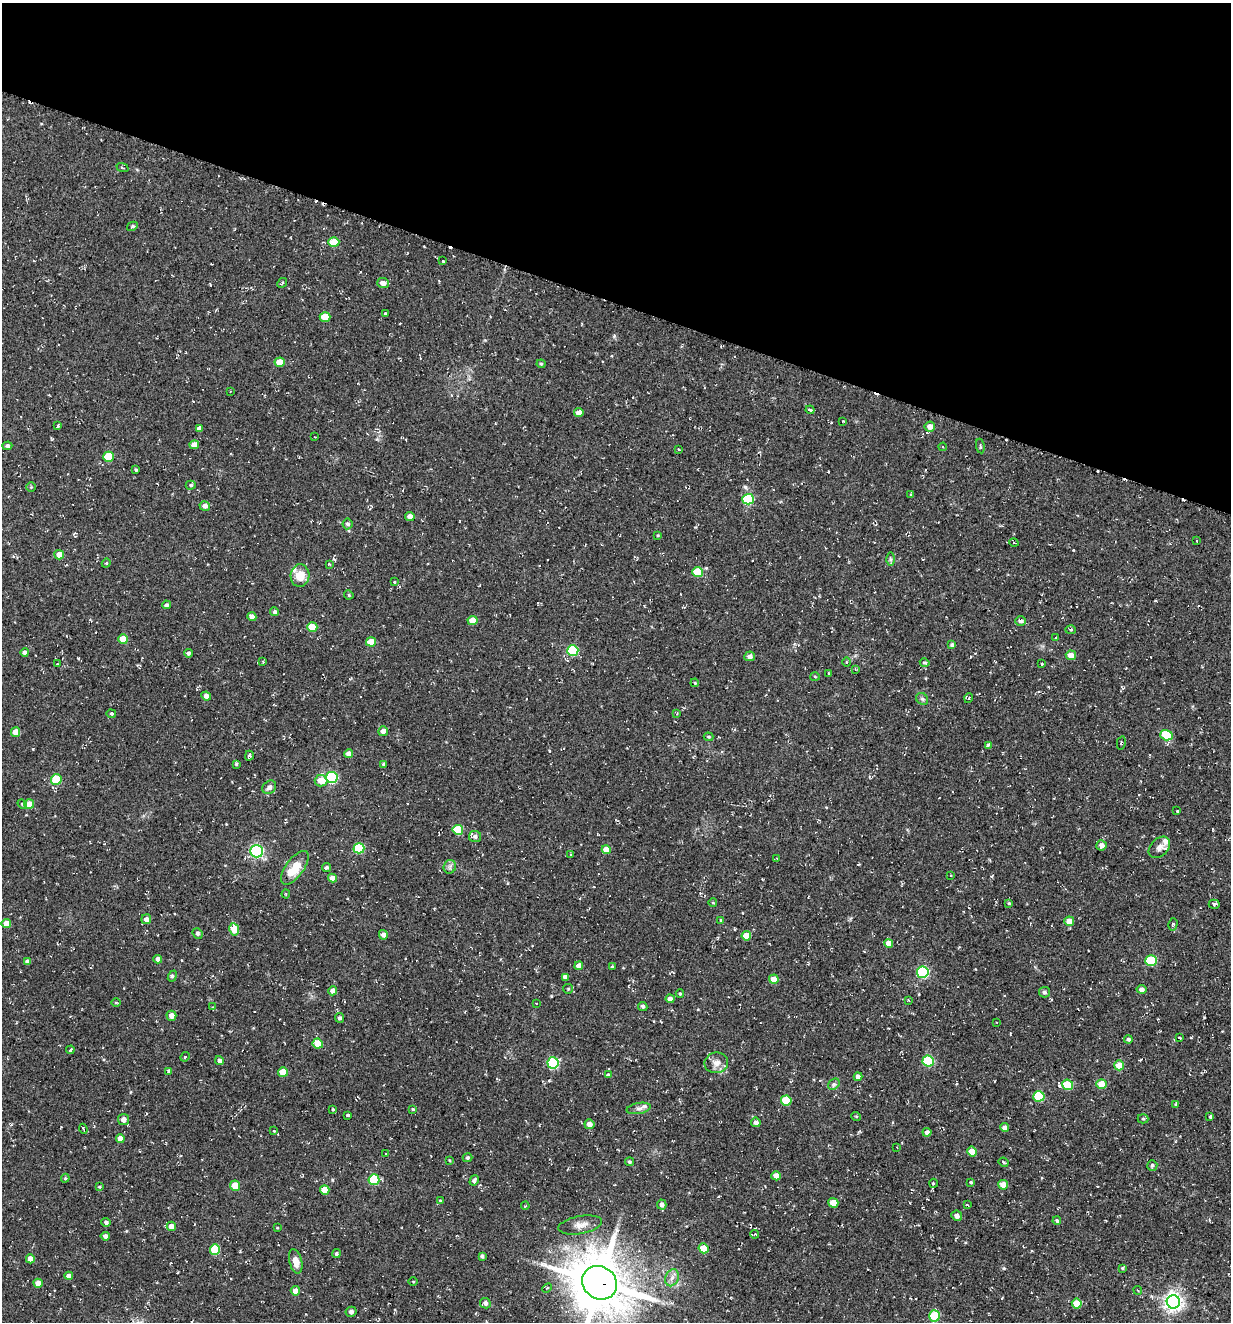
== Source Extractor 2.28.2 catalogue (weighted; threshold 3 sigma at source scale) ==
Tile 2 of 4 x 4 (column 2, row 1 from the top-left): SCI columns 1485-2713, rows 3985-5304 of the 5354 x 5304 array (HDU 1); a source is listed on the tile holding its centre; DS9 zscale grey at full resolution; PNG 1233 x 1324 px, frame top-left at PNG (2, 3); each listed source drawn as its Kron ellipse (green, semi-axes under 4 px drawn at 4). Shown black and unused: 23% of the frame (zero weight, under 2 of 3 exposures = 3% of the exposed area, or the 3 px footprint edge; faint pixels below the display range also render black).
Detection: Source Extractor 2.28.2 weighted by HDU 2 'WHT'; one run over the whole footprint, this tile lists its part. Background 0.0885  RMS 0.013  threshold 0.0569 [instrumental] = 3 sigma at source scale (4.5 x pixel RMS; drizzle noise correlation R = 1.50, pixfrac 1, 0.05/0.05 arcsec/px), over >= 5 px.
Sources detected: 233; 3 cosmic-ray / hot-pixel residue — neither listed nor drawn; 3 inside a brighter listed object's ellipse — not listed separately; the other 227 listed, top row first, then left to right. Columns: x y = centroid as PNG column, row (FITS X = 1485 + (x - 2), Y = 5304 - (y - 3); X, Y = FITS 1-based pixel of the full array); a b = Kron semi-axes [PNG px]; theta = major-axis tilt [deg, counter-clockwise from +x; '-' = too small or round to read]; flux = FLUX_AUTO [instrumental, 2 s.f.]
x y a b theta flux
122 168 6 2 -21 1.1
132 226 5 4 - 2
334 242 5 5 - 33
443 261 3 3 - 1.1
282 283 5 3 - 1.2
383 283 6 5 - 7
385 313 3 3 - 2.7
325 317 5 5 - 33
280 362 5 4 - 17
541 364 4 4 - 1.5
230 391 2 2 - 1
810 410 4 3 - 4.3
579 412 5 4 - 8.5
843 421 3 2 - 1.1
58 426 3 3 - 1.7
930 427 5 5 - 8.9
199 428 4 4 - 5.4
315 437 3 2 - 0.81
194 445 5 4 - 11
7 446 5 4 - 2.9
980 446 7 3 -80 1.7
943 447 4 3 - 1.3
679 449 3 2 - 1.2
108 457 5 5 - 41
136 470 3 3 - 1.4
191 485 5 4 - 2
31 487 4 4 - 1.3
911 494 3 2 - 1.9
748 499 6 5 - 93
205 506 5 4 - 5.3
410 516 4 4 - 7.1
347 524 5 5 - 2.8
658 535 3 3 - 1.1
1197 541 3 2 - 1
1014 543 5 3 - 1.1
59 555 5 4 - 12
890 559 7 4 -90 2.3
106 563 4 4 - 1.2
329 564 4 2 - 0.86
698 572 5 5 - 44
300 576 11 9 86 19
394 582 3 2 - 1.2
349 595 5 4 - 1.3
166 605 4 4 - 2.5
274 612 4 4 - 2.6
252 617 4 4 - 5.7
472 620 5 4 - 14
1020 621 5 5 - 3.5
312 627 5 5 - 27
1071 630 5 4 - 1.6
1056 638 3 2 - 1.4
123 639 5 5 - 23
371 642 5 4 - 21
952 645 4 3 - 2.5
573 651 5 5 - 78
25 653 4 4 - 4
188 653 4 4 - 2.7
1071 655 5 5 - 12
750 656 5 5 - 5.2
263 662 4 3 - 1
847 662 5 3 - 1.2
925 663 5 4 - 2.1
57 664 3 2 - 0.69
1042 664 3 2 - 0.93
855 669 4 3 - 1.1
829 673 3 3 - 1.4
815 676 5 3 - 1.2
695 683 4 3 - 1
206 696 5 4 - 5.5
969 698 5 3 - 1.2
922 699 6 5 - 2.6
111 714 5 3 - 2.9
677 714 3 3 - 1.1
383 731 5 4 - 6.5
16 732 4 4 - 17
1166 735 6 5 - 56
708 737 5 3 - 1.5
1121 743 7 4 78 1.6
988 745 4 4 - 2.2
349 754 4 4 - 7.8
249 756 5 3 - 6.2
236 764 4 4 - 1.6
384 764 4 3 - 1.9
331 777 6 5 - 140
56 779 5 5 - 50
321 781 6 6 - 17
269 787 7 6 - 4.1
22 804 5 4 - 1.6
29 804 5 5 - 16
1177 811 3 2 - 1
458 830 5 5 - 52
475 836 6 5 - 4.1
1102 845 5 5 - 4.9
1159 847 12 8 45 7.2
359 848 5 5 - 81
606 850 5 4 - 16
257 851 6 6 - 200
570 855 4 3 - 1.1
777 858 4 3 - 0.89
327 867 4 4 - 2.3
450 867 7 6 - 3.7
295 868 20 9 53 26
951 875 3 3 - 1.2
332 878 4 4 - 8.9
286 894 4 4 - 1.6
713 903 4 3 - 0.9
1009 903 4 4 - 1.6
1214 904 5 4 - 2.6
146 919 5 5 - 5.6
721 920 3 3 - 3.3
1069 921 5 4 - 14
6 924 4 4 - 13
1173 924 6 4 75 1.8
234 929 6 5 - 26
197 933 5 4 - 2.7
383 935 5 4 - 5.9
746 936 4 4 - 19
889 943 4 4 - 10
158 959 4 4 - 6.6
1151 961 6 5 - 78
27 962 4 4 - 5.5
579 966 4 4 - 9.2
612 966 3 3 - 1.3
923 972 6 5 - 140
172 976 6 4 68 2.2
565 977 4 4 - 4.4
774 979 5 4 - 17
568 989 5 4 - 1.4
1141 989 5 4 - 5.4
333 991 4 4 - 8.2
1045 992 5 5 - 2.6
680 994 4 3 - 1.5
670 999 4 4 - 6.5
909 1000 4 2 - 1.1
116 1002 5 3 - 1.3
536 1003 3 2 - 0.74
643 1006 5 4 - 2.4
213 1007 3 2 - 0.73
171 1016 5 5 - 7.1
339 1018 5 4 - 1.9
997 1022 3 2 - 0.88
1180 1038 3 2 - 1.2
1128 1039 4 4 - 2.6
318 1044 5 5 - 30
70 1050 4 3 - 1.9
185 1057 5 4 - 1.7
219 1060 4 4 - 4.2
928 1061 5 5 - 89
553 1063 5 5 - 94
716 1063 12 10 9 8.9
1119 1065 5 5 - 19
169 1071 4 4 - 2.4
283 1072 5 4 - 22
608 1075 4 4 - 1.6
858 1077 4 4 - 5.8
834 1084 6 5 - 2.6
1101 1084 5 5 - 21
1068 1085 5 5 - 52
1039 1096 5 5 - 61
786 1100 5 5 - 44
1176 1105 3 3 - 2.5
639 1108 12 5 10 4.2
413 1109 3 3 - 1.5
333 1110 3 3 - 2.1
347 1115 3 3 - 11
856 1116 5 3 - 1.1
1210 1117 3 3 - 4.4
1143 1119 5 4 - 2
123 1120 6 5 - 7.2
756 1122 5 4 - 4.3
589 1124 5 5 - 6.9
1004 1127 4 4 - 5.3
83 1129 5 2 - 1.4
274 1131 3 3 - 1.6
927 1132 4 4 - 4.7
120 1138 4 4 - 13
897 1147 2 2 - 0.78
972 1152 5 4 - 17
386 1154 3 2 - 0.91
468 1158 5 4 - 2
449 1160 4 2 - 1
630 1162 4 4 - 2
1004 1162 5 3 - 1.7
1152 1165 5 5 - 2.6
776 1176 5 4 - 9.8
65 1178 4 4 - 1.3
374 1180 5 5 - 80
474 1180 5 4 - 3.7
971 1182 3 3 - 1.3
933 1183 4 3 - 1
1003 1185 5 4 - 13
235 1186 5 5 - 20
99 1187 4 3 - 1.2
325 1190 4 4 - 20
440 1200 3 2 - 1.4
833 1203 5 5 - 21
662 1205 5 4 - 5.2
967 1205 3 3 - 1.4
525 1206 4 3 - 1
957 1216 5 5 - 4.5
1057 1221 4 3 - 1.8
106 1222 4 4 - 3.1
580 1225 22 9 10 10
171 1226 4 4 - 9.7
277 1228 3 2 - 0.93
754 1234 4 3 - 2.1
105 1236 5 4 - 4.9
703 1248 5 4 - 24
215 1250 5 5 - 52
336 1254 4 4 - 2.2
482 1256 4 3 - 2.6
30 1259 4 4 - 11
296 1261 12 6 -75 9.5
1122 1268 4 3 - 1.6
69 1276 4 4 - 6
672 1278 9 6 68 5.4
413 1282 4 3 - 1
38 1283 4 4 - 10
600 1283 18 16 -37 7000
547 1288 5 3 - 1.5
1138 1290 4 3 - 1.1
295 1291 4 4 - 8.8
1173 1302 7 6 - 590
485 1303 5 5 - 5.1
1077 1304 5 4 - 24
351 1312 5 5 - 4
934 1316 6 5 - 60
Overlapping masked pixels (flux is a lower limit): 1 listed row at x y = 600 1283
Isophote crosses this tile's border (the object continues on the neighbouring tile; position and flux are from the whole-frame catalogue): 1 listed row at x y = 600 1283